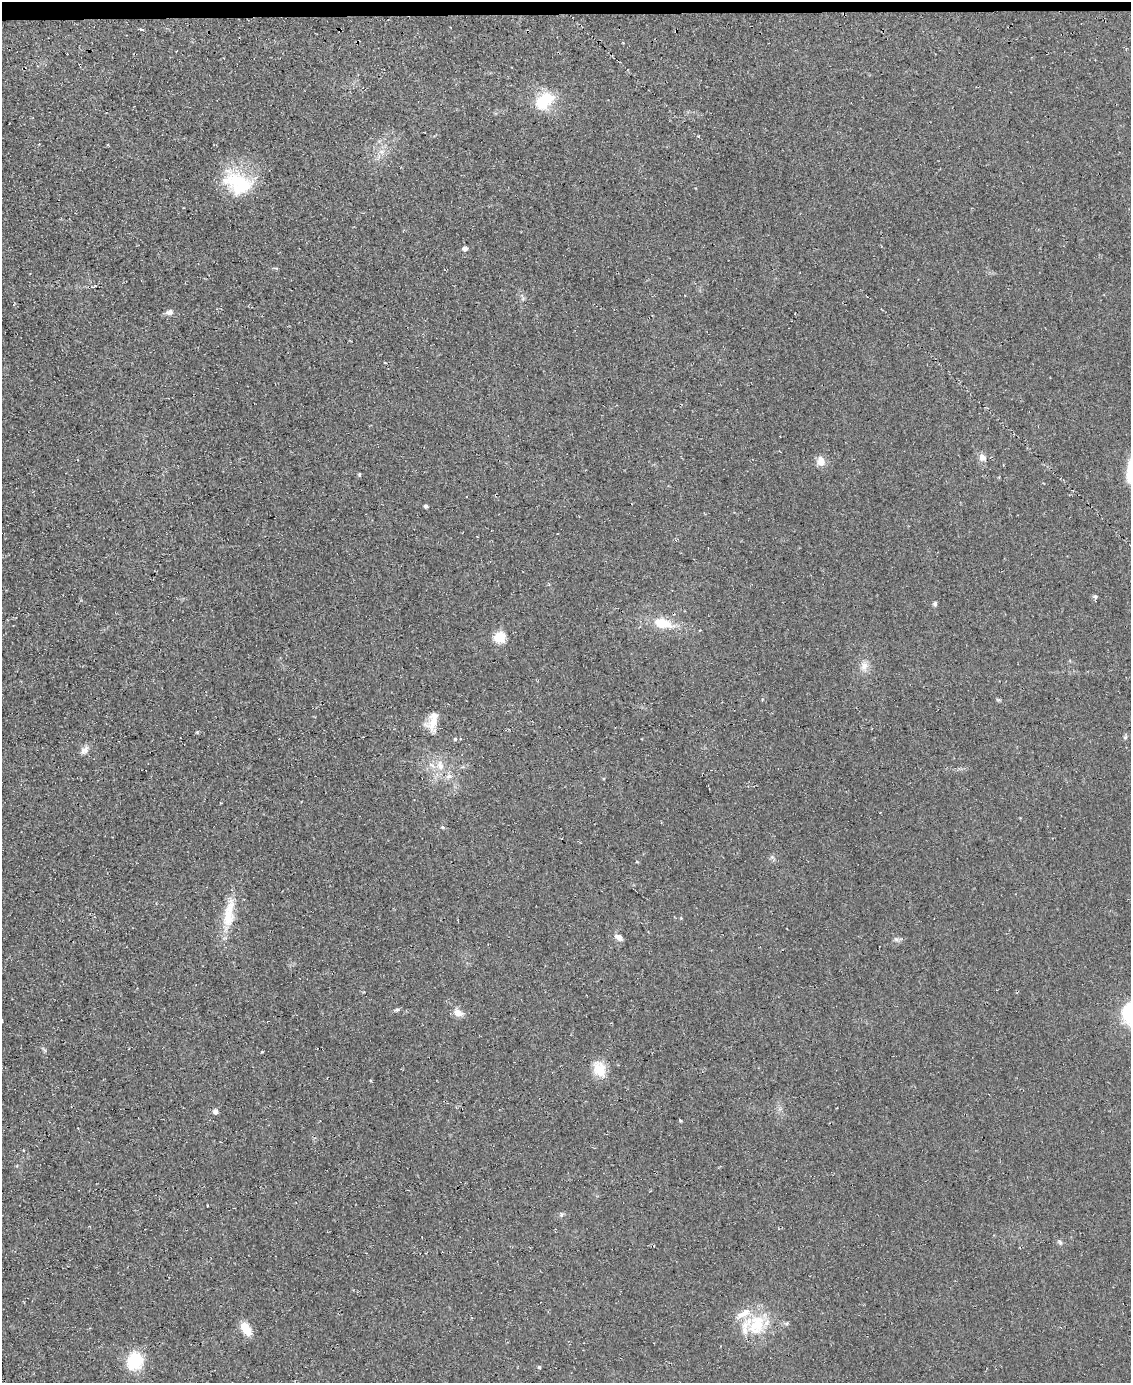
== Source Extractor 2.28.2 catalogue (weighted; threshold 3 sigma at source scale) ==
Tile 3 of 4 x 3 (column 3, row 1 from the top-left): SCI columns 2271-3399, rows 2936-4316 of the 4559 x 4551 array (HDU 1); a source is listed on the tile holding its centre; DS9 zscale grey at full resolution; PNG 1133 x 1385 px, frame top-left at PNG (2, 2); no overlay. Shown black and unused: <1% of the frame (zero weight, under 2 of 3 exposures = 3% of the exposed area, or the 3 px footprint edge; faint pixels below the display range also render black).
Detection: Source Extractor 2.28.2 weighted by HDU 2 'WHT'; one run over the whole footprint, this tile lists its part. Background 0.047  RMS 0.013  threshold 0.0597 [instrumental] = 3 sigma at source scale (4.5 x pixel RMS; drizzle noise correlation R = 1.50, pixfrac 1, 0.05/0.05 arcsec/px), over >= 5 px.
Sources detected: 41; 1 cosmic-ray / hot-pixel residue — not listed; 3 inside a brighter listed object's ellipse — not listed separately; the other 37 listed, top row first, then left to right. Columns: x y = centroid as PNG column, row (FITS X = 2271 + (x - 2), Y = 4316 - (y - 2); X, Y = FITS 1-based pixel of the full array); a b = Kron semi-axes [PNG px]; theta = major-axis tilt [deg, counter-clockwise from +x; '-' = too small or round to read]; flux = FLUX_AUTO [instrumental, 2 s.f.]
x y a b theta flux
141 29 3 3 - 3.9
545 101 26 17 42 45
381 152 9 6 -2 5.9
238 183 40 26 -24 78
465 248 5 4 - 5.8
170 312 9 6 12 6
982 457 10 9 - 7.3
821 461 11 9 -81 11
359 475 4 4 - 2
426 506 4 4 - 3.1
1095 597 6 6 - 2.3
935 604 6 5 - 2.7
662 623 22 11 -13 32
500 637 11 10 - 25
864 666 13 10 69 11
433 722 25 12 29 17
1125 737 6 5 - 2.3
455 739 5 5 - 1.9
85 750 12 8 43 7
440 765 16 10 -82 16
449 776 10 6 13 6
443 827 5 4 - 2
637 862 5 3 - 1.1
229 914 45 13 81 39
619 937 11 7 -32 6.4
896 939 6 6 - 3.3
397 1010 6 5 - 2.5
458 1013 12 8 -36 10
262 1052 3 3 - 1
600 1069 20 15 -66 24
215 1111 5 4 - 7.1
680 1120 4 3 - 1.4
1060 1242 8 5 -63 2.8
757 1325 31 23 72 55
246 1329 18 10 -60 19
135 1361 21 18 63 51
539 1367 4 4 - 1.8